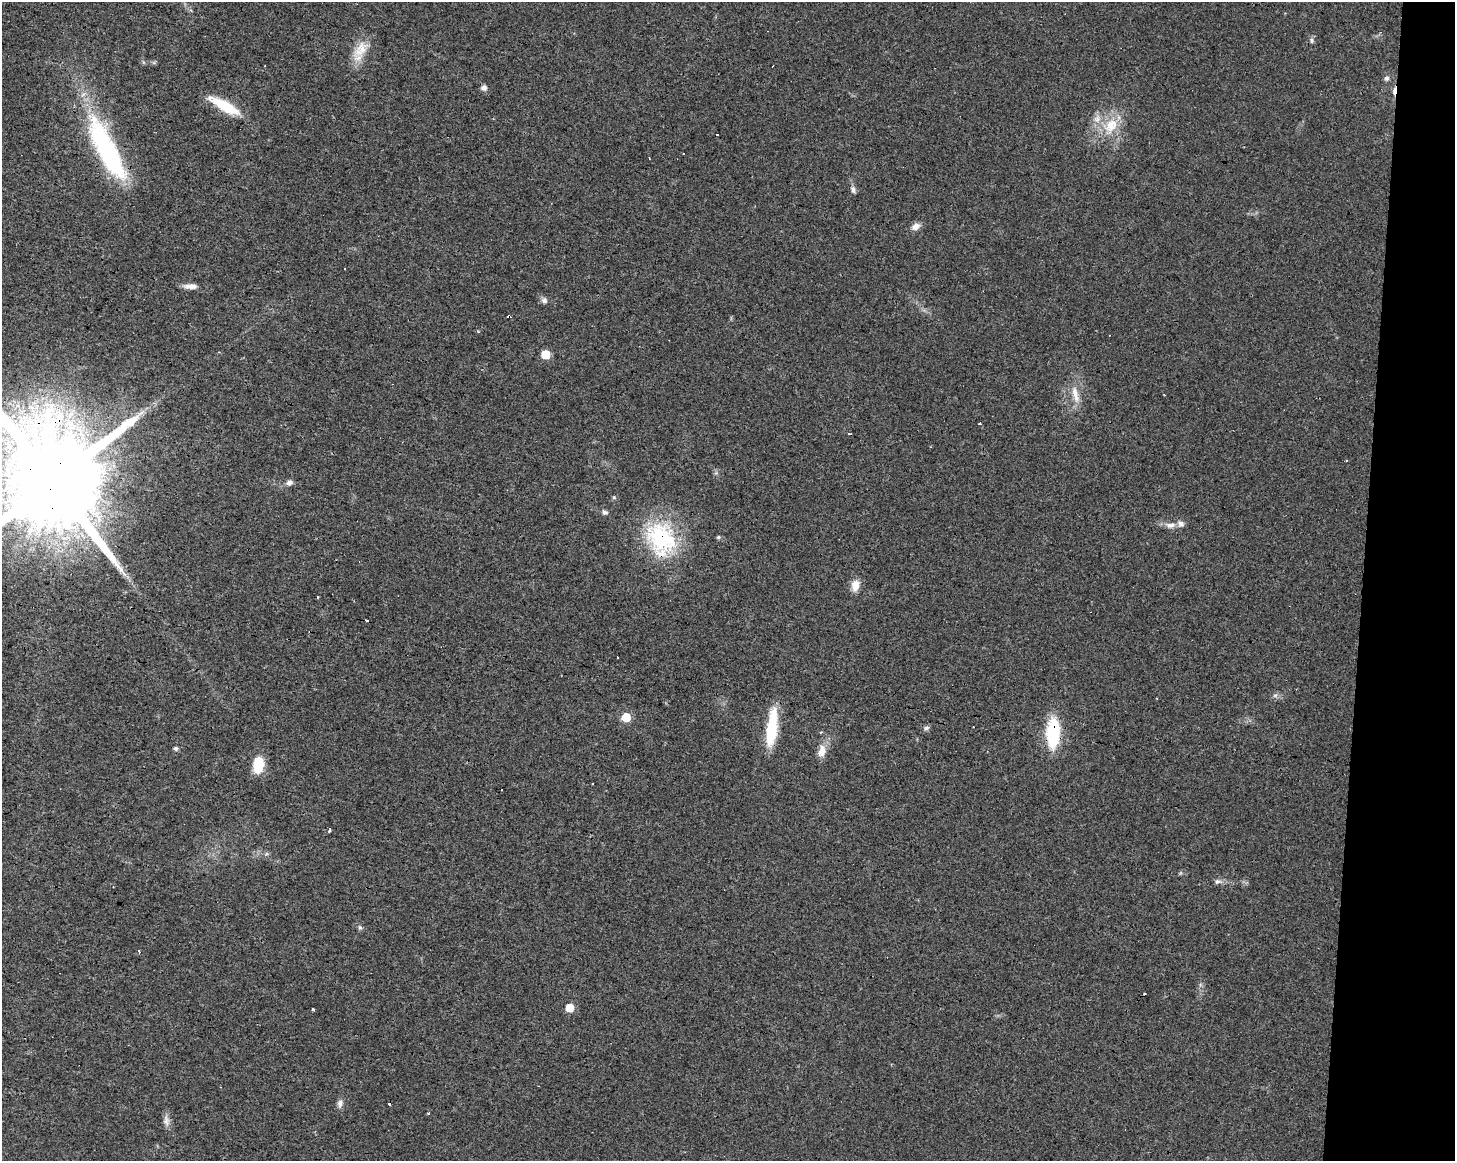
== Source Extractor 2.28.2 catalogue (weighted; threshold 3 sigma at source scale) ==
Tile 6 of 3 x 4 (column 3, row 2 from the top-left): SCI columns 3188-4640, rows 2318-3476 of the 4865 x 4639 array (HDU 1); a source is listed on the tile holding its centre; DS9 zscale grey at full resolution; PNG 1457 x 1163 px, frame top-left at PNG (2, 2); no overlay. Shown black and unused: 6% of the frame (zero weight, under 3 of 4 exposures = <1% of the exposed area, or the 3 px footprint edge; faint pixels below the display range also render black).
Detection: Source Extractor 2.28.2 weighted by HDU 2 'WHT'; one run over the whole footprint, this tile lists its part. Background 0.0168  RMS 0.0031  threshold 0.0137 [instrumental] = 3 sigma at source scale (4.5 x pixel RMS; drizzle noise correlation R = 1.50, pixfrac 1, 0.0396/0.0396 arcsec/px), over >= 5 px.
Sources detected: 58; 10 cosmic-ray / hot-pixel residue — not listed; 2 inside a brighter listed object's ellipse — not listed separately; the other 46 listed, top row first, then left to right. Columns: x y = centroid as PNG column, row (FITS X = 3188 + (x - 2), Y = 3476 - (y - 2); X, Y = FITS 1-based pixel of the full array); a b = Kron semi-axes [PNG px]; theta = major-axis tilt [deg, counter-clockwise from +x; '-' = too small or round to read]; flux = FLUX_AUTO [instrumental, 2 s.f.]
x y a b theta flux
1312 40 6 5 - 0.67
361 49 30 15 52 6.2
1387 78 6 6 - 0.97
484 88 7 7 - 1
1394 91 12 4 80 1.4
225 106 38 10 -29 11
1111 125 24 18 58 9.1
107 150 78 21 -63 49
683 153 3 2 - 0.26
853 190 9 6 -62 1
915 227 10 8 26 1.9
345 268 3 2 - 0.33
190 286 16 6 -1 2.1
544 300 8 8 - 1
509 317 4 3 - 3.4
546 354 6 5 - 9.4
1075 394 28 8 -77 3.8
980 424 3 3 - 3.6
1346 460 3 3 - 1.8
52 481 28 24 -27 9700
289 483 7 6 - 1.4
614 497 5 5 - 0.45
605 512 8 6 -29 0.83
1170 525 13 7 -3 2
718 537 5 4 - 0.5
661 539 48 36 -65 29
855 585 14 9 79 3
318 597 3 3 - 0.47
617 657 3 2 - 0.32
1275 695 7 4 1 0.65
626 717 6 6 - 8.8
772 728 40 10 83 15
926 728 8 5 27 0.73
1053 733 24 11 88 23
176 748 5 4 - 0.71
822 751 18 10 75 3.2
258 765 16 10 82 8.4
593 784 3 2 - 0.32
329 830 4 3 - 0.75
1218 881 10 7 3 1.1
360 927 7 5 -67 0.62
570 1008 5 5 - 7.1
313 1010 3 3 - 1.4
340 1103 12 7 81 1.3
428 1114 4 2 - 0.28
166 1121 16 8 -82 1.8
Overlapping masked pixels (flux is a lower limit): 6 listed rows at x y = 1394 91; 107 150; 509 317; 52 481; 661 539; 1053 733
Isophote crosses this tile's border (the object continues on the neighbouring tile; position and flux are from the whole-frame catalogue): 1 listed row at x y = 52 481